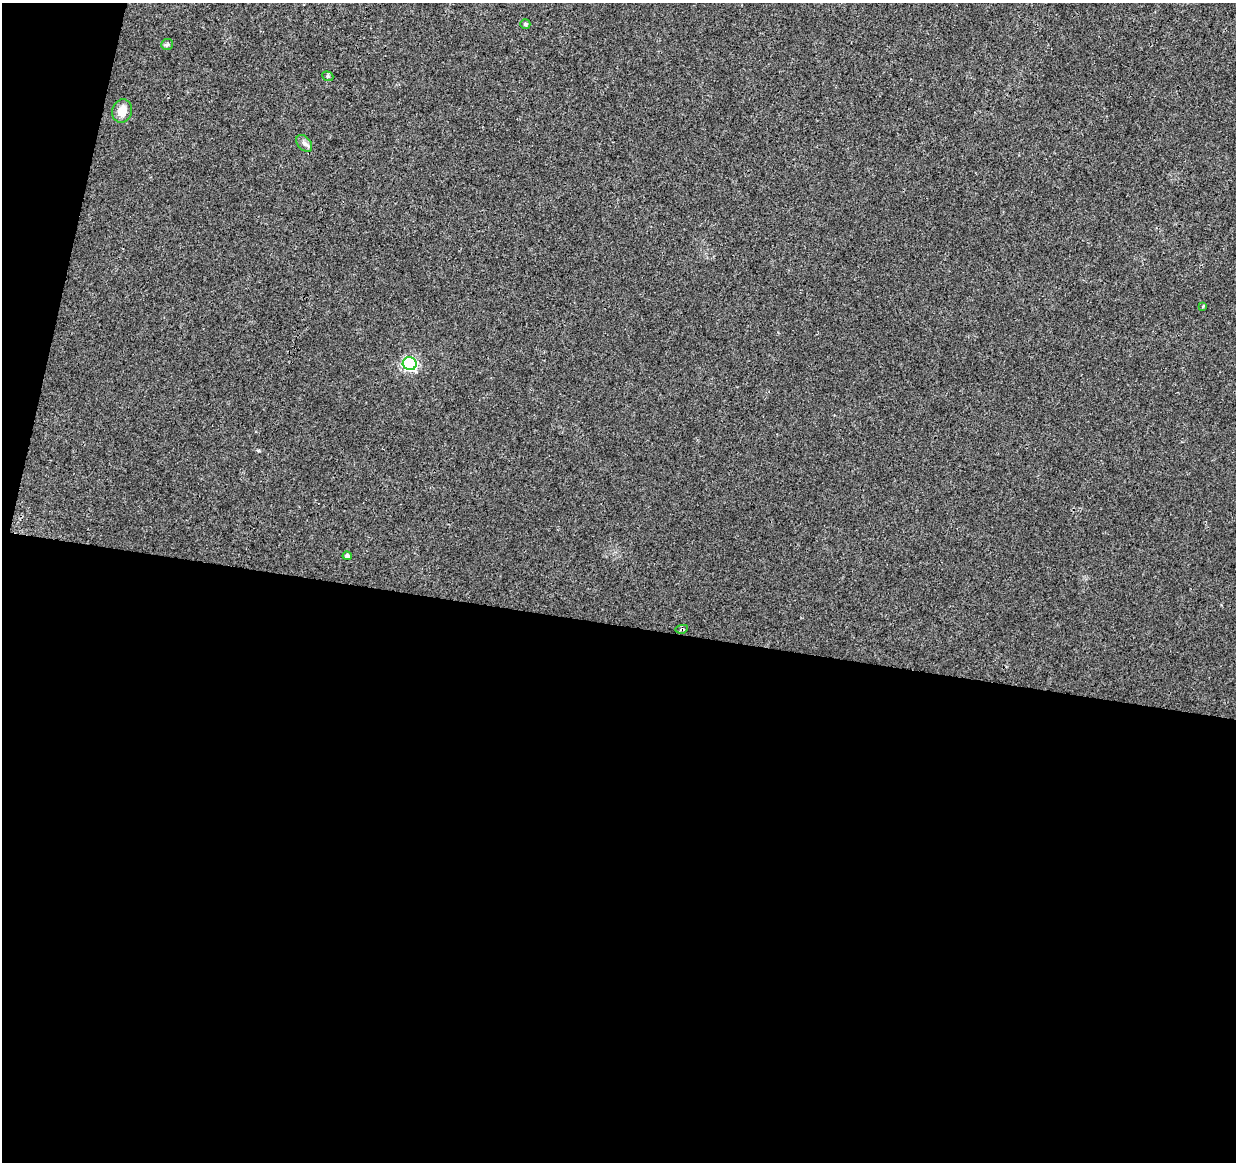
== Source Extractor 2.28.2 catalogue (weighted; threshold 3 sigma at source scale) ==
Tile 13 of 4 x 4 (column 1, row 4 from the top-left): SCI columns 1-1234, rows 224-1383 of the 4945 x 5146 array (HDU 1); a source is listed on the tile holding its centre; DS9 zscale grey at full resolution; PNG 1238 x 1164 px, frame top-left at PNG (2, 3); each listed source drawn as its Kron ellipse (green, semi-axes under 4 px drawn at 4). Shown black and unused: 49% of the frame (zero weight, under 3 of 4 exposures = <1% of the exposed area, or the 3 px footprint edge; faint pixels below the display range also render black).
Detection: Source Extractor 2.28.2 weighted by HDU 2 'WHT'; one run over the whole footprint, this tile lists its part. Background 0.0107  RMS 0.0025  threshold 0.0112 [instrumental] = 3 sigma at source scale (4.5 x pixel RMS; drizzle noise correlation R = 1.50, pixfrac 1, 0.0396/0.0396 arcsec/px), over >= 5 px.
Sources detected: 9; all 9 listed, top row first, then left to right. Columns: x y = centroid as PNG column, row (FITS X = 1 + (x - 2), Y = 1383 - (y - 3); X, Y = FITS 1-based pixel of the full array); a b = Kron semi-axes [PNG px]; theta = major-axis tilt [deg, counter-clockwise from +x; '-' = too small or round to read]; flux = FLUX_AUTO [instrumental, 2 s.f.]
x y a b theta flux
525 24 5 4 - 0.44
167 44 6 5 - 0.42
328 76 6 4 -22 0.36
122 111 12 10 74 2.9
304 143 9 6 -49 0.84
1203 306 4 3 - 0.25
410 364 7 6 - 43
347 556 4 4 - 0.7
682 629 6 4 11 0.5
Overlapping masked pixels (flux is a lower limit): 1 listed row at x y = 682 629